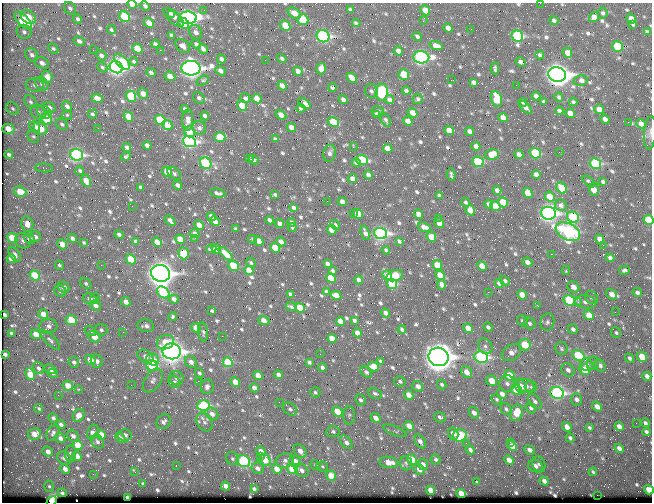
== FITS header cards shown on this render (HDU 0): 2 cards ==
NAXIS1  =                  650 / Width of table row in bytes
NAXIS2  =                  500 / Number of rows in table

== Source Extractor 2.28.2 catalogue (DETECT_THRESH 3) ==
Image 650 x 500 px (HDU 0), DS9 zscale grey, 1 PNG px = 1 image px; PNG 654 x 504 px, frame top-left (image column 1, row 500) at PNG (2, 3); each listed source drawn as its Kron ellipse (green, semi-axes under 4 px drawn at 4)
Background 354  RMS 1.2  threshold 3.67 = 3 sigma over >= 5 px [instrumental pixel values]
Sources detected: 794; of the 794, the 500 brightest by FLUX_AUTO listed and drawn (294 fainter detections omitted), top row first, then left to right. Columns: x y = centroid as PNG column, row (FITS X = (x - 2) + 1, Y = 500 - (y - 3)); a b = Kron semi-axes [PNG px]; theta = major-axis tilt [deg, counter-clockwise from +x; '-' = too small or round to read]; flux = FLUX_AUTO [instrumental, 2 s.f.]
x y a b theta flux
540 3 2 2 - 220
132 4 5 4 - 590
145 6 5 3 - 240
70 8 7 5 -51 220
204 10 2 2 - 140
350 10 4 3 - 160
425 10 5 4 - 930
294 13 7 5 -36 870
603 13 5 5 - 160
172 14 3 3 - 530
28 17 8 5 -40 1500
124 17 6 5 - 4300
174 17 12 5 -42 380
594 17 5 4 - 410
188 18 9 6 -2 30000
78 19 4 3 - 200
303 19 5 5 - 2000
631 19 5 4 - 590
554 20 4 3 - 180
23 21 11 5 -44 5000
423 21 3 2 - 480
149 23 5 4 - 1000
184 23 6 4 -45 1700
356 23 4 3 - 140
633 24 4 3 - 190
285 25 5 4 - 1700
448 28 5 4 - 440
471 29 2 2 - 150
111 30 5 4 - 160
24 32 7 7 - 290
196 32 8 6 -50 360
647 32 4 3 - 150
171 36 4 3 - 190
323 36 6 6 - 15000
417 36 5 4 - 190
517 36 6 5 - 9100
79 41 6 4 -32 330
155 44 4 3 - 210
196 44 5 4 - 180
183 46 8 6 -43 360
436 46 7 4 -18 500
618 46 6 5 - 3800
137 48 5 4 - 1400
53 49 6 4 -46 170
203 49 5 4 - 300
93 50 2 2 - 370
160 50 2 2 - 610
398 51 5 4 - 470
567 53 5 4 - 760
32 55 7 6 - 300
101 55 5 4 - 260
540 55 4 3 - 160
421 57 8 6 -3 18000
221 59 4 3 - 290
282 59 5 4 - 180
265 60 2 2 - 180
134 61 4 3 - 380
122 62 10 5 -43 3600
521 62 5 4 - 270
42 63 8 5 -29 430
102 67 5 4 - 180
116 67 7 5 -34 27000
191 68 9 7 -1 45000
321 69 6 5 - 860
495 69 6 3 -89 160
220 71 6 4 -37 280
298 71 5 4 - 480
151 73 5 4 - 260
557 74 9 7 -15 67000
404 75 5 5 - 2500
170 76 5 4 - 810
47 77 6 5 - 770
352 78 6 4 -43 830
451 80 2 2 - 430
581 80 7 5 11 450
203 81 6 4 31 200
473 82 4 4 - 260
42 84 7 6 - 320
35 85 9 6 -4 360
516 85 2 2 - 220
282 86 5 4 - 520
332 87 4 3 - 230
371 91 7 6 - 230
406 91 4 3 - 220
382 92 8 6 84 9300
143 93 5 4 - 580
131 96 6 5 - 4100
536 96 4 4 - 320
559 97 4 3 - 150
97 98 6 4 -21 770
199 98 6 5 - 220
245 98 5 5 - 240
257 99 5 4 - 850
343 99 4 4 - 260
418 99 5 5 - 140
496 99 8 5 -77 2100
389 100 5 4 - 320
30 102 7 5 -45 200
523 102 4 3 - 160
544 102 3 3 - 140
573 102 4 3 - 160
304 103 7 4 -39 920
67 106 6 4 -50 330
242 106 5 4 - 1800
49 107 6 5 - 340
525 107 8 4 -43 410
13 108 7 5 -45 200
301 108 4 4 - 200
185 109 4 3 - 220
599 109 5 4 - 560
378 111 6 5 - 200
559 111 4 3 - 180
38 112 8 6 -40 280
44 112 8 6 -37 260
413 113 5 4 - 810
570 113 5 4 - 600
93 114 5 4 - 190
376 114 4 3 - 140
67 115 5 4 - 140
281 115 6 4 -40 660
205 116 5 4 - 280
128 117 5 4 - 1300
503 118 5 4 - 730
46 119 6 5 - 2800
605 119 4 4 - 270
160 120 5 5 - 3800
188 120 11 5 88 500
386 120 8 4 -60 160
408 121 5 4 - 740
333 122 6 4 -30 2300
628 122 2 2 - 300
62 124 6 5 - 190
641 124 5 4 - 430
167 125 5 4 - 1400
35 127 6 5 - 350
98 128 2 2 - 140
199 128 7 6 - 270
291 128 5 4 - 680
8 129 6 5 - 980
40 129 7 5 -34 1800
449 130 5 4 - 1000
470 131 5 4 - 410
189 132 6 5 - 1400
650 133 16 6 85 340
33 136 7 5 -53 170
220 137 5 5 - 2600
275 139 4 3 - 180
189 142 7 5 -20 14000
147 145 4 4 - 390
476 146 4 4 - 400
353 147 3 2 - 220
127 148 4 4 - 310
388 148 5 4 - 1100
559 152 2 2 - 370
330 153 8 6 77 290
535 153 6 5 - 5200
492 154 7 5 10 1100
519 154 5 4 - 400
9 155 4 4 - 250
77 155 6 5 - 13000
126 157 5 4 - 160
249 159 3 2 - 2700
253 160 5 3 - 170
362 160 6 5 - 4800
478 162 6 5 - 4900
206 163 6 5 - 6800
356 163 4 4 - 230
595 163 6 5 - 6600
44 168 9 4 -4 160
80 171 4 3 - 170
167 172 5 4 - 1400
174 173 8 5 -42 200
536 174 4 4 - 350
368 175 4 4 - 300
451 175 6 2 -79 140
353 179 5 4 - 680
86 181 7 4 -61 1200
589 182 7 3 -42 180
603 182 4 3 - 180
178 185 5 3 - 300
141 187 4 3 - 200
562 188 6 5 - 2800
594 189 7 5 -87 1100
497 190 4 4 - 410
20 192 6 5 - 1900
218 193 7 3 -11 230
528 193 5 4 - 1200
275 195 4 3 - 150
439 196 4 3 - 210
550 197 5 4 - 1500
327 201 2 2 - 160
342 202 5 4 - 520
466 202 4 3 - 140
503 202 5 5 - 1700
489 204 4 3 - 260
561 205 6 5 - 300
132 206 2 2 - 160
495 206 5 4 - 1300
294 208 4 3 - 240
470 210 5 4 - 980
353 213 2 2 - 170
548 213 7 6 - 26000
358 214 5 4 - 1600
418 214 4 4 - 520
211 216 5 4 - 440
573 217 6 5 - 6600
438 218 3 2 - 150
270 220 4 3 - 310
648 220 5 4 - 2500
170 221 6 3 -47 280
215 221 5 4 - 570
291 222 4 3 - 190
439 223 5 4 - 1100
27 224 8 6 -78 760
280 224 5 4 - 410
199 225 5 4 - 960
335 225 5 4 - 150
292 227 4 3 - 150
424 227 7 4 -20 510
236 229 3 3 - 140
332 230 5 4 - 1200
568 232 13 8 -27 16000
365 233 7 4 -68 320
381 233 6 5 - 21000
195 234 5 4 - 400
119 235 4 3 - 250
35 237 6 5 - 330
431 237 5 4 - 1300
12 238 5 4 - 2100
72 238 5 4 - 280
195 238 3 2 - 280
30 239 6 4 -36 420
180 239 5 4 - 1200
252 239 4 3 - 140
599 239 5 4 - 560
23 241 8 7 - 330
259 241 5 4 - 1100
399 241 3 3 - 140
136 242 4 3 - 230
157 242 5 4 - 1100
281 242 5 4 - 480
84 243 4 3 - 180
62 244 5 4 - 920
603 245 2 2 - 880
275 248 5 4 - 2100
211 249 5 4 - 290
216 249 5 4 - 890
386 250 4 3 - 160
184 253 6 5 - 2400
15 254 8 5 -55 270
226 254 9 4 -43 1000
551 254 2 2 - 940
610 258 4 4 - 260
11 259 5 4 - 870
131 259 5 4 - 2400
527 262 5 4 - 400
251 263 5 4 - 150
327 264 4 4 - 270
59 265 5 4 - 150
101 265 2 2 - 160
437 265 5 4 - 1700
234 266 5 4 - 3700
482 266 5 4 - 1100
249 270 5 4 - 850
566 270 4 4 - 140
624 270 5 4 - 180
333 271 4 3 - 160
161 273 9 8 - 56000
35 275 5 4 - 3100
387 275 5 4 - 510
440 275 5 4 - 1300
395 276 9 5 17 2400
331 278 5 4 - 2300
358 280 4 4 - 290
505 281 6 4 -30 180
499 283 4 4 - 340
86 284 6 5 - 160
392 284 5 5 - 4700
441 284 5 3 - 240
63 287 6 5 - 380
573 287 6 5 - 640
60 291 6 5 - 220
326 291 3 3 - 140
163 292 7 5 -43 4700
488 292 2 2 - 470
637 292 5 4 - 220
290 294 4 3 - 200
612 294 6 5 - 570
336 295 5 4 - 820
522 295 5 4 - 930
591 297 7 5 -42 210
95 298 6 4 74 140
90 299 7 5 -20 450
174 299 4 4 - 430
569 300 6 5 - 5300
126 302 5 4 - 480
578 302 4 4 - 170
585 302 10 6 -7 380
95 305 6 5 - 370
538 306 3 2 - 430
291 307 6 3 -26 170
300 308 5 4 - 2000
212 311 4 3 - 160
615 312 2 2 - 260
386 313 4 4 - 340
43 314 5 4 - 720
4 315 4 3 - 210
589 315 5 4 - 1500
173 316 4 4 - 140
71 320 5 5 - 1900
264 321 6 4 -20 700
340 321 4 4 - 580
354 321 4 3 - 180
522 321 6 5 - 200
547 322 8 7 - 280
530 323 6 5 - 200
48 326 9 7 5 420
146 326 8 6 -8 330
488 327 5 4 - 220
196 328 5 4 - 1100
468 328 5 4 - 1100
573 329 5 4 - 240
101 330 6 5 - 200
402 330 4 3 - 200
90 331 6 5 - 160
123 332 2 2 - 350
203 332 9 5 -82 200
11 333 3 3 - 140
357 333 4 4 - 590
616 333 5 5 - 150
36 334 5 4 - 1100
222 336 2 2 - 610
94 337 6 5 - 1000
332 339 4 4 - 1400
50 340 13 5 -45 270
165 342 9 7 21 1500
525 345 6 5 - 2400
485 346 8 6 -59 300
562 348 7 6 - 170
172 351 9 8 - 49000
511 353 10 7 34 600
5 354 4 3 - 230
320 354 2 2 - 140
578 355 7 5 -28 3900
145 356 8 6 -34 480
439 357 10 9 - 86000
481 357 7 6 - 14000
642 357 5 4 - 1600
629 358 5 4 - 210
153 359 6 6 - 1100
90 360 5 4 - 950
97 361 6 6 - 320
381 361 4 3 - 150
74 362 6 5 - 270
191 362 6 5 - 460
228 362 5 4 - 3700
309 362 4 3 - 160
593 363 7 6 - 190
152 365 6 5 - 4300
586 365 7 6 - 420
600 366 6 5 - 310
374 367 5 4 - 1500
39 368 6 5 - 270
322 368 4 3 - 260
50 369 6 4 -30 360
568 370 7 6 - 280
584 370 6 5 - 1700
366 372 6 4 -44 210
466 372 6 5 - 720
53 373 5 4 - 220
199 373 5 4 - 200
30 374 6 4 -63 1700
258 375 5 4 - 870
278 375 4 4 - 400
510 375 5 5 - 1700
647 376 4 4 - 320
176 378 7 7 - 310
153 380 13 8 57 460
198 381 2 2 - 340
400 381 6 5 - 170
492 381 6 5 - 1200
174 382 6 5 - 220
235 382 5 4 - 1300
507 383 8 7 - 320
131 385 2 2 - 170
442 385 5 4 - 170
68 386 5 4 - 1100
418 386 5 5 - 440
521 386 8 5 -58 500
526 386 8 7 - 380
531 386 6 5 - 150
207 387 7 6 - 360
254 388 5 4 - 450
79 389 3 2 - 150
516 389 6 5 - 2400
315 392 5 5 - 160
375 393 7 5 -25 170
557 393 7 6 - 18000
502 394 5 4 - 420
58 395 2 2 - 380
409 395 5 4 - 710
496 399 5 5 - 180
577 399 6 5 - 300
360 400 6 5 - 200
535 401 9 5 -51 240
279 402 2 2 - 240
204 406 6 5 - 7400
597 406 5 4 - 510
39 408 5 3 - 150
531 408 6 4 -56 170
290 409 7 5 -41 250
506 409 7 5 -48 190
337 411 5 4 - 1400
474 413 6 4 -56 400
516 413 8 6 72 1600
212 414 7 5 -43 500
79 415 7 5 57 710
349 415 9 6 87 200
440 417 6 5 - 200
53 418 5 4 - 220
376 418 5 4 - 510
164 422 8 6 50 300
204 422 10 7 -58 380
636 423 2 2 - 140
645 423 4 3 - 180
61 424 5 4 - 290
409 426 5 4 - 800
619 426 5 4 - 570
567 427 5 4 - 660
589 428 4 3 - 160
395 431 12 4 -22 200
93 432 8 5 68 670
333 432 7 5 10 210
646 432 4 3 - 210
53 433 9 6 57 260
34 434 6 5 - 940
453 434 6 5 - 470
101 435 5 4 - 790
125 435 6 6 - 350
459 435 7 6 - 4300
73 436 6 5 - 320
60 438 5 4 - 370
120 438 6 4 -44 290
570 438 5 4 - 190
420 441 7 5 -57 370
97 442 7 6 - 260
346 442 8 5 -51 400
510 442 3 2 - 250
466 443 2 2 - 250
78 445 5 4 - 1600
512 446 5 4 - 910
619 448 5 4 - 390
470 450 5 3 - 250
529 450 5 4 - 360
261 451 5 4 - 660
300 451 8 5 -51 610
48 452 5 5 - 470
70 454 8 5 -89 250
77 456 5 4 - 590
260 456 2 2 - 1100
64 458 7 6 - 280
232 458 7 6 - 190
412 459 5 4 - 1200
436 459 5 5 - 160
265 460 6 5 - 1300
509 460 5 4 - 620
243 461 7 5 -33 6600
285 461 9 7 14 400
295 462 6 5 - 930
389 462 9 5 -9 960
406 463 7 6 - 210
423 464 6 5 - 390
539 464 8 6 -67 290
315 465 5 4 - 150
176 466 2 2 - 170
322 466 5 5 - 140
535 466 7 6 - 430
258 468 6 5 - 350
65 469 5 4 - 440
277 469 5 4 - 910
293 469 5 5 - 3600
419 469 6 4 -52 620
302 470 7 6 - 360
135 472 4 2 - 140
593 472 4 3 - 140
93 474 2 2 - 250
331 476 5 4 - 1600
544 481 5 4 - 390
477 482 4 3 - 140
143 484 4 3 - 170
49 486 6 4 -73 150
225 486 4 4 - 490
254 489 4 4 - 220
431 490 5 4 - 1000
649 490 5 4 - 1200
62 493 4 3 - 150
461 494 5 4 - 1200
597 495 2 2 - 1500
127 498 3 3 - 270
52 501 6 4 51 5700
At the frame edge (FLAGS 8, measured only in part): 6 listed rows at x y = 540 3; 132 4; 650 133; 648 220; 649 490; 52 501
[294 fainter detections neither listed nor drawn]